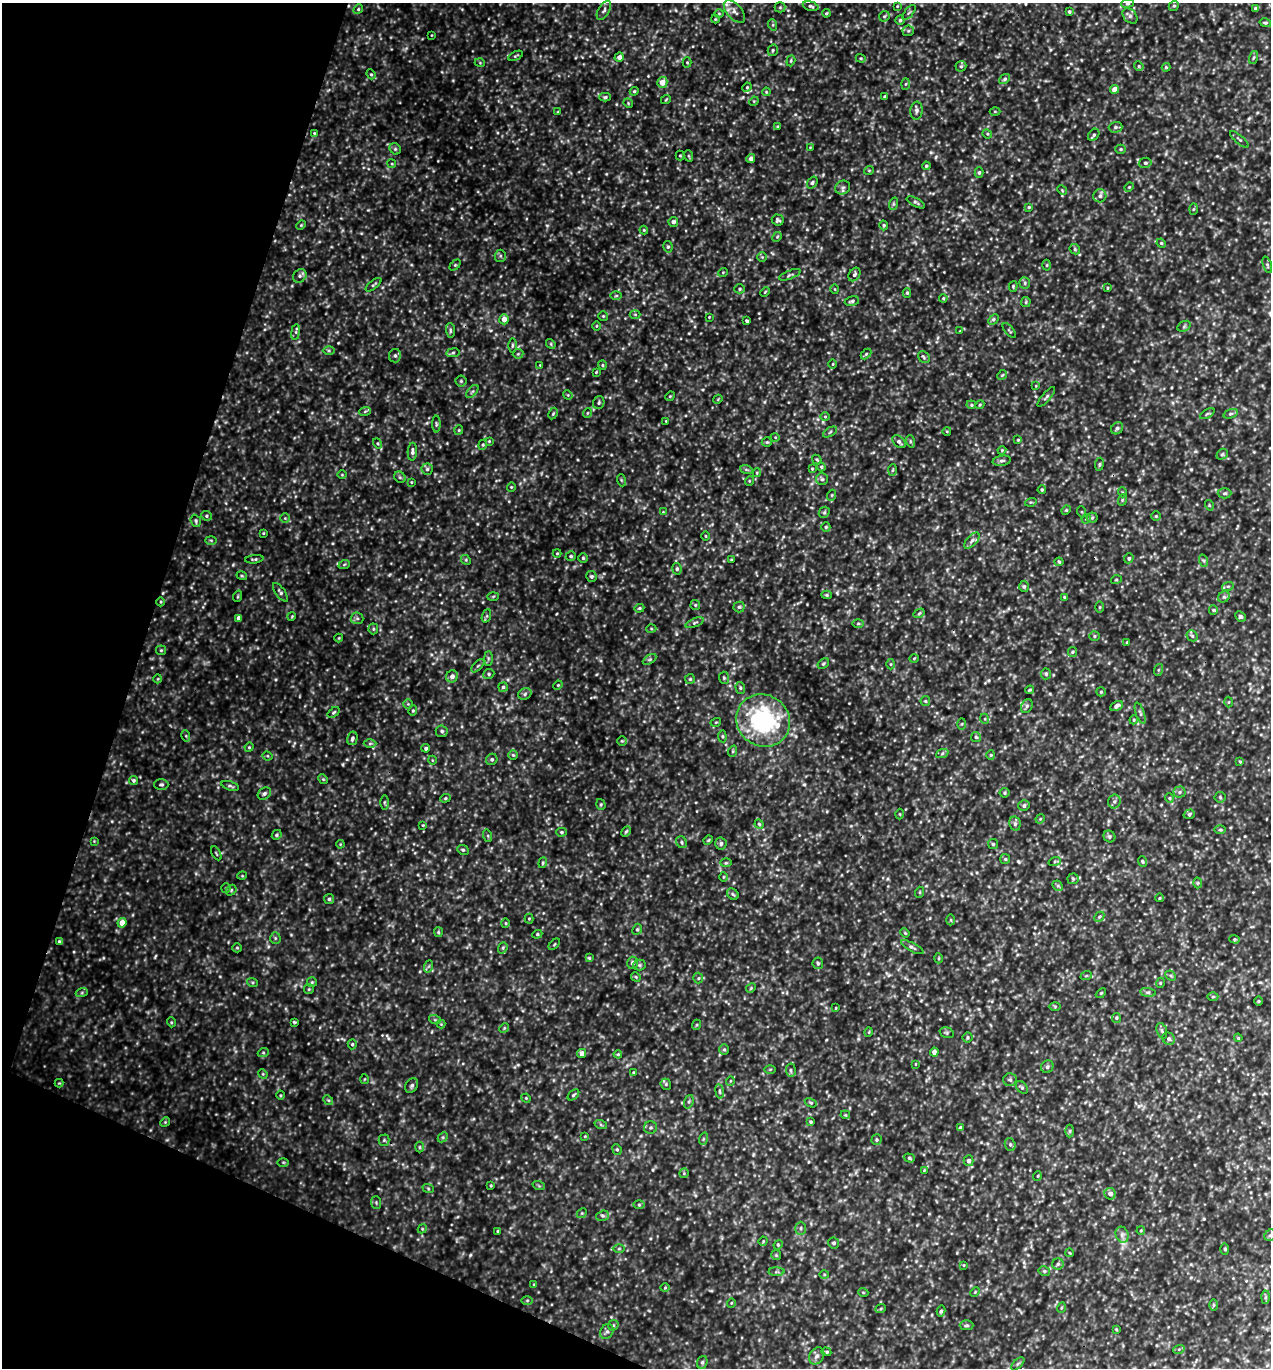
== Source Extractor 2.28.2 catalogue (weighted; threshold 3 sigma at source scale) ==
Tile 9 of 4 x 4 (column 1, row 3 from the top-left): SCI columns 295-1563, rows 1396-2761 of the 5508 x 5497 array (HDU 1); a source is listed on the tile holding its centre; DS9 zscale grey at full resolution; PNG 1273 x 1370 px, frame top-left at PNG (2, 3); each listed source drawn as its Kron ellipse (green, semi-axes under 4 px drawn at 4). Shown black and unused: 16% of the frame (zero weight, under 3 of 5 exposures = <1% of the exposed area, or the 3 px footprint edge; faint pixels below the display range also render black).
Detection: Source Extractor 2.28.2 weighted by HDU 2 'WHT'; one run over the whole footprint, this tile lists its part. Background 0.632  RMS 0.11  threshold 0.477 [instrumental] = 3 sigma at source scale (4.5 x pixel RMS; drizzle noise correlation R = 1.50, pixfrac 1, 0.05/0.05 arcsec/px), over >= 5 px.
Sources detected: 490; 3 inside a brighter listed object's ellipse — not listed separately; the other 487 listed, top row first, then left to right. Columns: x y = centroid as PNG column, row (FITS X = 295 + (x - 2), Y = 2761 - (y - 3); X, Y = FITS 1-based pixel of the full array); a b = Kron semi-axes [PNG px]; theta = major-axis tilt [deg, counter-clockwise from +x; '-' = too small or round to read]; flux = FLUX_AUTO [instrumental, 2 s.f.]
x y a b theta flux
1127 3 6 4 6 16
811 6 8 4 -14 20
897 6 3 3 - 7.8
1174 6 5 4 - 16
780 7 5 5 - 15
1256 8 4 3 - 18
358 9 5 4 - 13
604 10 10 5 59 29
734 12 13 7 -48 58
1069 12 4 4 - 17
719 13 5 3 - 9.3
826 13 4 3 - 11
909 13 9 3 50 14
884 16 6 4 44 15
1130 16 9 6 -46 30
715 19 4 4 - 9.9
900 20 4 4 - 15
1265 23 6 4 -14 17
773 25 6 4 -72 13
908 31 6 5 - 17
432 35 3 2 - 6.4
773 50 6 5 - 17
515 56 8 3 27 13
619 57 5 4 - 47
1253 57 7 3 71 14
861 58 5 4 - 14
791 61 6 4 71 13
687 62 5 4 - 12
480 63 5 3 - 8.7
961 66 5 5 - 17
1139 66 5 4 - 13
1166 67 4 4 - 12
371 74 5 4 - 12
1004 79 6 4 38 17
662 82 5 5 - 100
905 84 6 4 88 14
747 87 5 4 - 11
1115 89 4 4 - 100
634 91 4 4 - 12
766 92 4 3 - 8.6
605 97 6 4 1 16
884 97 3 3 - 15
666 99 5 3 - 9.1
754 101 5 4 - 10
628 103 5 4 - 11
916 111 9 6 86 29
995 111 5 3 - 9.7
558 112 4 4 - 9.1
778 127 3 3 - 14
1115 127 7 5 2 23
314 133 4 3 - 9.7
987 134 5 4 - 12
1094 135 7 5 50 23
1239 139 11 3 -41 17
810 147 3 2 - 6.2
395 149 6 5 - 16
1121 149 5 4 - 13
680 156 5 4 - 12
689 156 6 3 -70 12
751 159 5 4 - 47
1145 163 6 5 - 21
392 164 4 3 - 9.6
926 166 4 4 - 12
869 170 5 3 - 9.3
979 173 5 4 - 19
812 182 6 4 53 18
843 187 7 6 - 30
1129 187 5 4 - 11
1062 190 5 4 - 9.9
1100 196 6 6 - 26
916 202 10 4 -28 22
893 204 6 4 71 15
1029 207 4 4 - 12
1193 209 6 4 88 11
778 220 6 5 - 20
673 222 5 4 - 35
301 225 5 4 - 11
884 225 5 4 - 15
644 230 4 4 - 10
777 237 5 4 - 12
1161 243 5 4 - 12
668 247 6 4 -77 17
1075 249 6 4 -48 13
500 256 6 5 - 19
762 257 5 5 - 14
455 265 6 4 45 13
1047 265 5 3 - 11
1267 265 8 4 -71 17
723 272 5 3 - 7.9
854 274 7 5 57 23
790 275 11 4 21 20
300 276 7 6 - 29
1025 283 6 5 - 18
374 285 9 3 38 16
1013 286 5 4 - 12
1107 288 4 3 - 8.7
740 289 5 4 - 17
835 289 5 3 - 8.1
765 292 5 3 - 9.4
907 293 5 4 - 14
616 296 6 4 1 13
943 298 4 3 - 10
852 301 7 5 11 21
1026 302 5 4 - 13
635 314 5 3 - 9.3
603 316 5 5 - 12
709 317 3 2 - 7.3
504 319 5 5 - 86
994 320 6 4 45 17
747 321 4 3 - 16
596 326 5 3 - 9
1184 326 7 5 31 19
450 330 7 4 -85 19
960 331 4 4 - 8.1
1009 331 9 3 -50 12
296 332 8 4 82 17
551 344 5 4 - 12
512 345 7 3 89 15
329 351 6 4 0 16
453 353 7 3 8 15
518 354 5 5 - 14
866 354 6 4 45 12
395 356 7 6 - 23
924 357 6 5 - 19
833 364 5 3 - 9.3
540 365 4 4 - 8.2
602 365 4 4 - 11
596 372 3 2 - 8.9
1002 375 5 4 - 12
461 381 5 5 - 15
1036 386 4 2 - 6.6
472 392 8 3 48 16
568 395 5 4 - 10
670 396 5 4 - 12
1046 397 12 3 49 20
718 399 5 3 - 9
599 403 6 5 - 19
971 405 5 4 - 14
980 405 4 4 - 11
365 411 6 3 20 14
587 413 5 3 - 8.3
553 414 6 4 63 13
1207 414 8 3 30 14
1231 414 7 4 19 18
825 417 5 3 - 9.1
666 421 3 3 - 7.8
436 424 8 3 -90 16
1117 428 6 5 - 25
459 430 5 4 - 12
947 431 4 3 - 8.7
830 432 8 3 32 13
775 437 4 3 - 9.3
1018 440 3 3 - 9.4
489 441 4 4 - 8.9
910 441 6 4 -72 14
767 442 5 5 - 16
899 442 7 5 -41 28
378 443 5 4 - 13
483 445 5 4 - 14
1002 450 4 3 - 9.5
412 452 9 4 87 31
1222 454 6 5 - 16
817 459 5 3 - 13
1002 461 9 5 9 27
1099 464 6 3 81 14
821 467 4 4 - 14
427 469 5 5 - 22
746 469 6 4 -20 15
812 469 4 3 - 11
893 470 6 4 87 12
757 473 4 4 - 10
342 475 5 3 - 9.1
400 477 6 5 - 19
822 479 6 6 - 21
621 480 6 4 -71 12
749 481 5 3 - 8.4
411 482 4 3 - 8.4
511 487 4 4 - 11
1042 490 4 3 - 14
1122 492 5 3 - 10
1224 493 7 5 2 18
832 495 5 3 - 10
1122 500 6 4 73 13
1031 502 6 3 16 11
1209 505 5 3 - 9.9
1066 510 5 4 - 11
663 512 4 4 - 8.7
824 512 6 5 - 15
1082 512 5 3 - 9.4
206 516 5 4 - 16
1156 516 5 4 - 13
285 518 5 5 - 14
1092 518 5 5 - 15
1086 519 5 4 - 11
196 521 6 5 - 19
826 527 4 4 - 13
263 533 3 3 - 8.3
706 536 4 3 - 9
211 540 6 4 -2 14
972 540 10 5 47 30
557 553 4 4 - 10
571 556 5 4 - 16
583 558 5 5 - 16
1129 558 5 4 - 18
254 559 9 3 6 17
466 560 5 4 - 12
731 560 3 3 - 8.8
1204 561 6 4 -71 16
1059 562 4 4 - 13
344 565 6 3 21 13
677 569 6 4 -81 20
242 576 5 3 - 11
591 576 6 5 - 20
1116 580 5 3 - 9.3
1024 586 6 5 - 17
1228 586 6 4 17 15
280 592 11 4 -55 25
827 595 5 4 - 14
238 596 6 3 71 11
493 596 6 4 3 11
1064 597 3 3 - 9.6
1224 597 6 5 - 20
161 602 4 3 - 8.8
695 605 5 5 - 12
739 607 5 5 - 18
1099 607 6 4 89 13
639 608 5 4 - 15
1213 610 5 4 - 13
919 613 6 4 31 13
292 616 4 3 - 8.9
486 616 7 4 70 16
1240 616 6 4 -42 27
239 618 4 4 - 57
357 618 6 6 - 21
695 623 9 4 22 22
858 623 6 4 1 14
373 629 5 5 - 15
651 629 5 3 - 10
1094 636 5 4 - 14
1192 636 6 5 - 19
339 638 4 4 - 9.9
1127 642 4 2 - 6.5
161 650 5 5 - 13
1072 652 5 4 - 14
488 658 7 4 -90 17
914 658 5 3 - 9.3
650 659 7 4 31 19
823 664 6 4 36 15
891 664 5 3 - 11
478 666 8 3 44 15
1158 670 6 4 71 13
489 674 6 4 23 16
1046 674 5 5 - 15
452 676 6 6 - 45
724 678 6 5 - 16
158 679 4 4 - 9.5
690 679 5 5 - 15
558 685 5 3 - 9.7
503 687 5 5 - 18
740 688 6 4 -71 16
1030 690 4 3 - 12
1101 692 5 4 - 12
525 694 7 5 26 24
925 701 5 4 - 13
1229 702 5 3 - 9.4
408 704 5 5 - 13
1027 706 7 5 61 24
1117 706 7 4 28 38
413 711 5 4 - 12
334 712 7 4 37 16
1140 713 11 4 -71 24
985 719 5 3 - 9.7
1134 720 4 4 - 11
763 721 28 25 -36 1300
716 722 5 3 - 9.6
962 724 6 4 88 11
442 731 6 6 - 23
186 736 6 3 -73 12
722 736 6 4 -84 14
976 737 5 5 - 15
352 738 7 5 76 27
622 741 5 4 - 13
370 744 6 4 1 17
249 747 5 4 - 11
426 748 4 4 - 20
733 751 6 3 72 12
942 754 6 4 20 18
513 755 5 4 - 13
991 755 4 4 - 11
267 756 5 4 - 13
492 759 6 5 - 20
432 760 4 3 - 7.5
1240 762 4 3 - 9.6
323 779 5 4 - 12
133 780 5 4 - 17
161 784 7 5 1 19
230 786 9 4 -17 20
1179 792 6 5 - 24
1005 793 5 4 - 15
264 794 7 5 34 26
1220 797 5 5 - 17
445 798 5 4 - 14
1169 798 5 4 - 12
1114 801 7 6 - 25
384 802 7 3 -90 14
601 804 5 4 - 14
1024 806 5 5 - 25
900 814 5 3 - 9.3
1189 814 6 4 19 17
1040 819 5 4 - 11
759 824 5 4 - 14
1015 824 7 5 -78 27
423 825 4 3 - 9.5
1220 830 6 4 0 13
626 831 5 3 - 14
561 832 5 4 - 15
277 835 5 4 - 16
488 836 6 4 -72 13
1109 836 6 5 - 20
708 840 5 4 - 11
94 841 4 4 - 8.1
682 842 6 5 - 19
340 844 4 3 - 7.9
721 844 6 5 - 28
993 844 5 5 - 14
463 850 6 5 - 16
216 853 8 2 -61 9.3
1005 859 5 5 - 15
1055 861 6 4 19 14
1142 861 6 4 -68 14
543 863 5 4 - 14
726 863 6 4 1 12
242 876 5 3 - 8.4
724 877 5 3 - 9.1
1073 879 6 5 - 15
1198 883 5 3 - 10
1058 886 6 4 -43 16
226 888 5 4 - 12
231 890 6 4 50 14
920 892 5 3 - 10
733 894 6 5 - 18
1160 898 4 3 - 7.8
329 899 5 5 - 17
1099 917 6 4 45 16
529 919 5 4 - 12
951 920 5 3 - 11
122 923 5 4 - 120
506 923 5 3 - 10
637 929 6 4 66 15
438 932 5 4 - 13
905 933 5 4 - 9.9
537 934 5 4 - 13
275 938 5 5 - 15
1235 939 5 4 - 15
59 942 4 3 - 22
554 944 7 2 45 9.6
912 947 12 3 -28 26
237 948 5 4 - 12
503 948 6 4 70 16
589 958 4 4 - 13
939 958 5 3 - 12
632 963 6 5 - 34
818 963 6 5 - 17
639 965 6 5 - 17
429 966 6 4 71 15
1086 976 6 3 19 11
1171 976 6 4 -44 15
636 977 5 4 - 12
698 978 5 5 - 14
252 982 5 3 - 12
312 982 5 5 - 14
1160 983 5 3 - 10
751 988 5 4 - 12
309 989 5 5 - 13
82 992 6 4 20 15
1148 992 8 4 -7 22
1101 993 6 3 44 11
1213 997 5 3 - 12
1259 1001 5 3 - 9
1055 1006 6 4 -1 13
836 1008 4 3 - 8.7
1116 1018 5 4 - 14
435 1020 6 4 -19 13
171 1022 5 3 - 9.7
294 1022 3 3 - 12
441 1024 4 4 - 9.1
696 1025 5 3 - 10
504 1028 5 4 - 12
1162 1031 8 5 -72 20
869 1032 5 3 - 8.5
947 1033 7 5 -18 17
967 1037 5 5 - 16
1238 1038 4 3 - 10
1169 1039 6 6 - 26
352 1044 5 4 - 14
724 1049 5 4 - 14
934 1052 4 4 - 39
263 1053 5 3 - 12
582 1053 4 4 - 60
618 1054 4 4 - 11
915 1064 4 2 - 7.7
1047 1067 6 5 - 27
770 1069 6 4 1 11
791 1070 7 5 -86 22
633 1072 4 3 - 9.3
263 1074 5 4 - 11
364 1079 5 3 - 9.2
1010 1080 6 6 - 26
730 1081 5 3 - 9.1
59 1083 4 4 - 8.6
666 1084 6 5 - 16
412 1086 8 6 57 27
1022 1087 7 5 -51 20
720 1091 7 3 -81 17
280 1095 4 3 - 9.4
573 1095 7 3 43 15
526 1098 5 4 - 10
328 1100 5 4 - 13
689 1102 7 4 70 18
811 1103 6 4 -31 13
845 1115 5 4 - 10
165 1122 5 4 - 12
810 1122 4 4 - 15
601 1125 6 4 -19 15
650 1128 6 6 - 22
960 1128 4 4 - 22
1070 1131 6 4 -90 17
585 1136 4 4 - 9.3
443 1137 6 4 45 15
703 1139 6 4 72 16
384 1140 5 5 - 15
876 1140 5 5 - 15
1010 1145 7 5 -70 19
420 1147 5 3 - 10
617 1149 5 4 - 16
909 1158 6 4 -18 18
969 1161 5 5 - 35
283 1162 5 3 - 11
924 1170 4 4 - 8.2
684 1173 5 5 - 12
1037 1176 5 3 - 8.4
491 1186 3 2 - 10
539 1186 6 4 -19 11
428 1188 6 4 -20 11
1110 1194 6 5 - 47
376 1202 6 5 - 14
639 1205 6 4 0 14
582 1213 5 4 - 14
603 1216 6 5 - 20
800 1228 6 5 - 21
422 1229 5 3 - 9.5
1141 1230 4 4 - 10
498 1231 3 3 - 15
1122 1235 8 6 -70 37
1270 1235 6 5 - 21
763 1241 5 4 - 11
834 1243 5 5 - 20
778 1245 5 4 - 11
619 1249 6 4 1 13
1225 1249 5 3 - 13
1070 1253 4 3 - 8
776 1255 5 5 - 12
1058 1264 6 5 - 19
963 1265 4 3 - 9.7
1044 1271 6 4 -14 19
776 1272 8 4 1 16
824 1274 5 3 - 9.5
534 1285 4 3 - 9.9
665 1288 5 3 - 9.4
863 1292 5 3 - 8
975 1292 5 3 - 9.7
1265 1297 6 4 88 18
527 1300 6 4 1 13
731 1303 5 3 - 8.4
1214 1305 6 4 89 13
881 1308 5 3 - 11
1061 1308 5 3 - 11
941 1311 5 4 - 16
613 1325 6 5 - 15
967 1325 7 5 0 18
1116 1329 3 3 - 9.3
607 1332 8 6 60 28
1179 1349 6 4 18 13
826 1352 5 4 - 15
817 1356 9 7 56 42
702 1362 6 5 - 17
1018 1364 8 3 45 14
Overlapping masked pixels (flux is a lower limit): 1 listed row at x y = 763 721
Isophote crosses this tile's border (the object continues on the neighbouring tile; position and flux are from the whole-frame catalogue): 2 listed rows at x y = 1127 3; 1270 1235
Unlisted compact peaks at least as high as the median listed source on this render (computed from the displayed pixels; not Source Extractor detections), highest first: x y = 470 1255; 958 464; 343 764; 112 821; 452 208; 388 1038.